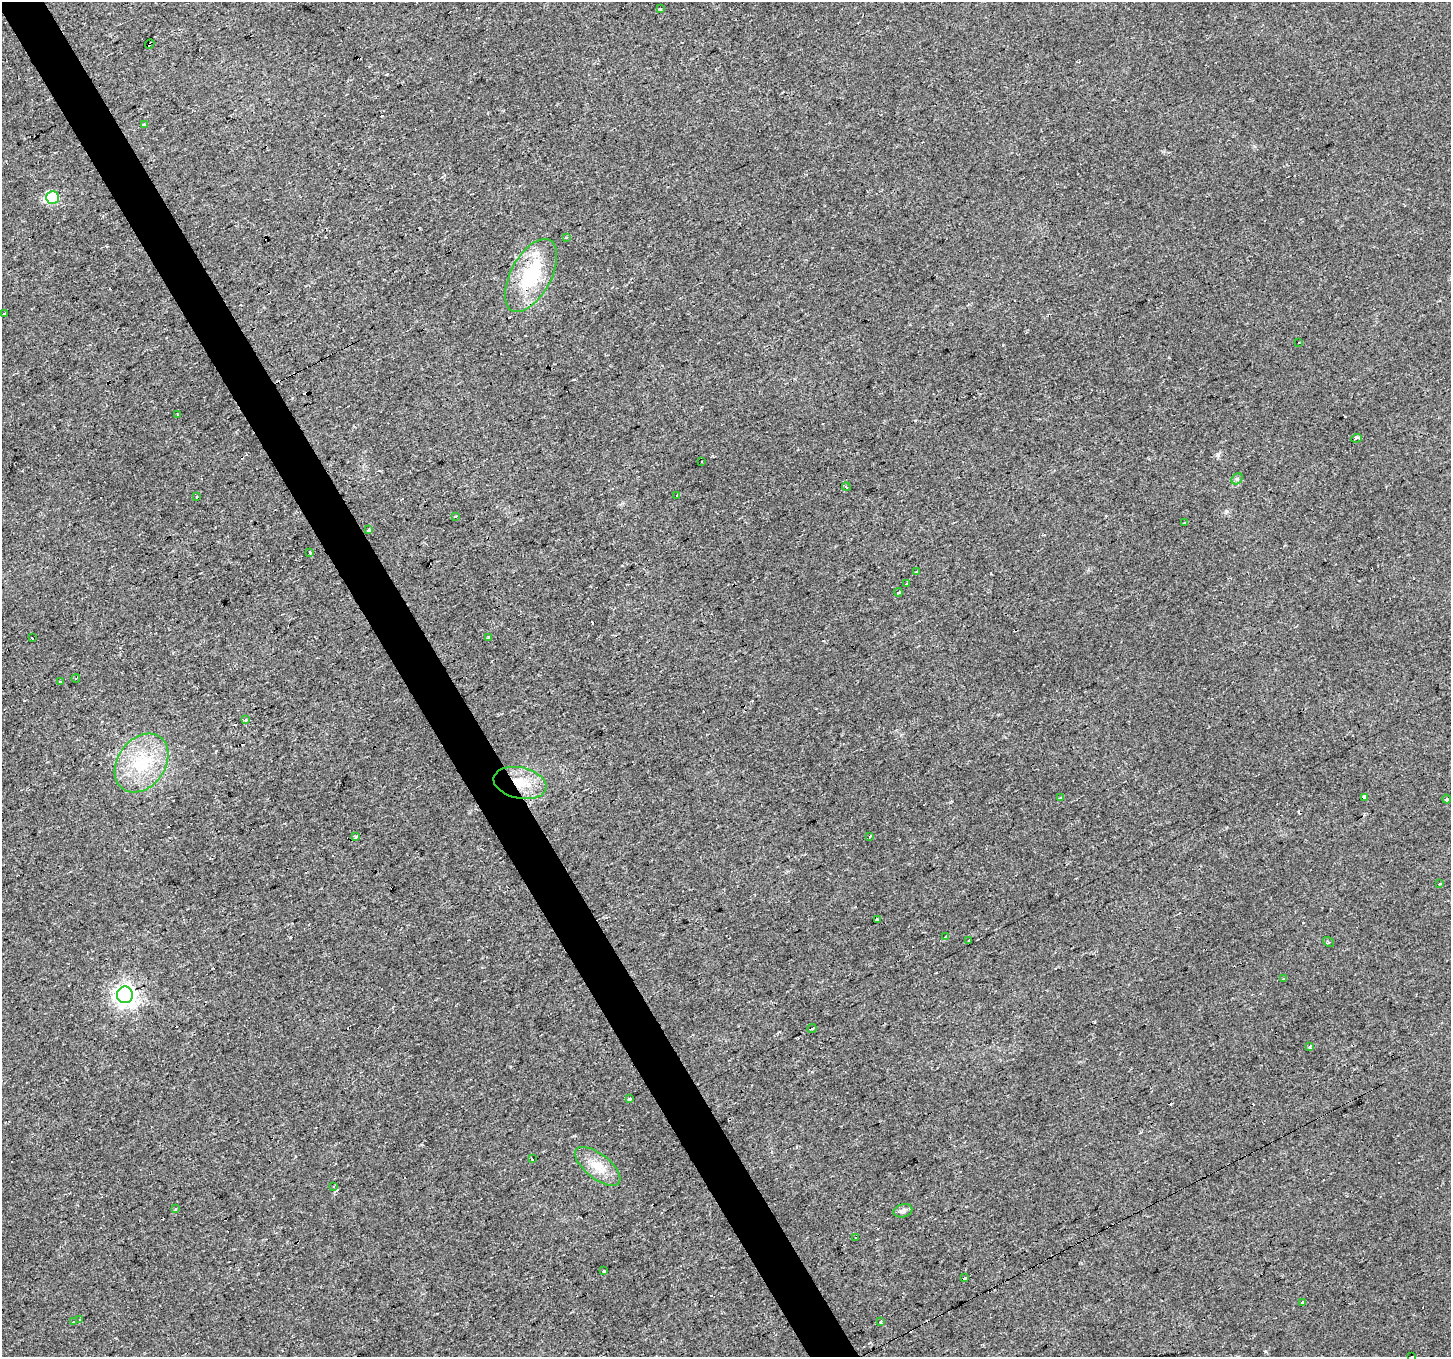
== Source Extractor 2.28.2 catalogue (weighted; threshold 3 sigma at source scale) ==
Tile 11 of 4 x 4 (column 3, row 3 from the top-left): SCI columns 2898-4346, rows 1461-2815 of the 5796 x 5687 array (HDU 1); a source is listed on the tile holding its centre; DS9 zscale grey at full resolution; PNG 1453 x 1359 px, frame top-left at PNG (2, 2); each listed source drawn as its Kron ellipse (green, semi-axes under 4 px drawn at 4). Shown black and unused: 3% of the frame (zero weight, under 2 of 3 exposures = <1% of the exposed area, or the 3 px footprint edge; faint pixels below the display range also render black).
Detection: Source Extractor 2.28.2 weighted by HDU 2 'WHT'; one run over the whole footprint, this tile lists its part. Background 0.0148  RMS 0.006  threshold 0.0271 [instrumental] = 3 sigma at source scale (4.5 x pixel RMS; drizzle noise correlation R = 1.50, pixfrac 1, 0.0396/0.0396 arcsec/px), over >= 5 px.
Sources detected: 94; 1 inside a brighter object's white glare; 36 cosmic-ray / hot-pixel residue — neither listed nor drawn; the other 57 listed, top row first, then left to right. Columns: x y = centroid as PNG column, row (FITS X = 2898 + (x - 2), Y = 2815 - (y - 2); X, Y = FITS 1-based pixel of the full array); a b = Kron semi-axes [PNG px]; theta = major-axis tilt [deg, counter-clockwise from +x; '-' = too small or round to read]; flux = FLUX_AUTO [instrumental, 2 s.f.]
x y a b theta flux
660 9 3 2 - 1.1
150 44 5 3 - 14
144 125 3 3 - 9.7
53 197 6 6 - 30
566 237 4 3 - 0.83
531 275 40 20 61 40
3 314 3 3 - 3.9
1299 343 2 2 - 0.69
178 414 3 3 - 2.3
1357 438 5 3 - 8.5
701 462 3 2 - 1.1
1237 479 6 5 - 1
846 487 4 2 - 0.79
677 495 3 2 - 0.86
197 496 3 2 - 0.63
455 516 3 3 - 2
1184 523 3 3 - 3.2
369 530 3 3 - 8.7
310 553 3 3 - 1.8
917 571 3 3 - 1.2
907 583 3 3 - 4
899 592 4 3 - 4.3
489 637 3 3 - 3.3
32 638 3 2 - 2
76 678 4 2 - 0.51
60 682 3 2 - 1.4
245 720 3 3 - 2.1
142 763 32 24 54 32
520 783 27 15 -12 17
1060 797 3 2 - 0.53
1365 797 4 3 - 8.2
1446 799 4 3 - 3.7
869 836 3 3 - 3.9
356 837 4 3 - 2
1439 884 4 3 - 2.4
877 920 3 3 - 2.4
946 936 3 3 - 5
969 940 3 3 - 4.8
1328 942 6 4 -36 0.75
1284 978 3 3 - 1.8
125 995 8 8 - 380
812 1028 4 3 - 2.3
1310 1047 3 3 - 3.5
629 1098 3 3 - 12
532 1159 3 3 - 2.9
598 1166 27 12 -38 11
334 1187 4 3 - 1.2
175 1209 3 3 - 10
903 1211 9 6 15 2.1
855 1238 3 2 - 1.5
604 1271 3 3 - 3.4
965 1277 4 3 - 6.8
1302 1302 3 3 - 5.2
80 1319 3 3 - 2.9
881 1321 3 3 - 2.6
73 1322 3 3 - 2
1412 1356 4 3 - 6.1
Overlapping masked pixels (flux is a lower limit): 3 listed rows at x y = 150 44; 531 275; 520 783
Isophote crosses this tile's border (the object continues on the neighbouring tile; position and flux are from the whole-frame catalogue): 1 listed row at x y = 1412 1356
Unlisted compact peaks at least as high as the median listed source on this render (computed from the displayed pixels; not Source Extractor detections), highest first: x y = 1217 455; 1226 511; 1003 345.